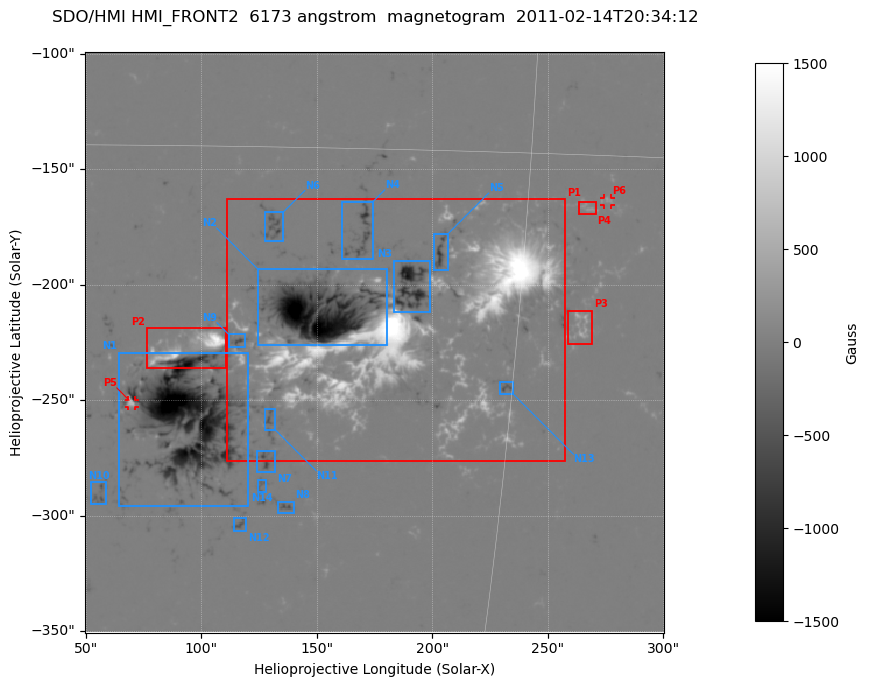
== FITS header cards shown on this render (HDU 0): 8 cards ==
TELESCOP= 'SDO/HMI '
INSTRUME= 'HMI_FRONT2'
WAVELNTH=               6173.0
WAVEUNIT= 'Angstrom'
DATE-OBS= '2011-02-14T20:34:12.20'
CTYPE1  = 'HPLN-TAN'
CTYPE2  = 'HPLT-TAN'
BUNIT   = 'Gauss   '

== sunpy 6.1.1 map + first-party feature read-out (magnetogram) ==
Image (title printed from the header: SDO/HMI HMI_FRONT2  6173 angstrom  magnetogram  2011-02-14T20:34:12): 497 x 498 px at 0.504 arcsec/px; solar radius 972 arcsec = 1928 px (partial field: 2.1% of the solar disc is inside the frame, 99% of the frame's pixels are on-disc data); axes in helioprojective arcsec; data unit Gauss (BUNIT, on the colour bar)
Orientation: file roll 179.9 deg (from PC/CROTA): ROTATED to solar-north-up (sunpy Map.rotate, bilinear) for analysis and display; everything below refers to the rotated frame; the empty margins the rotation leaves inside the frame are drawn grey
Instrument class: MAGNETOGRAM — CONTENT/DPC_OBSR says magnetogram
Display: grey scale clipped to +-1500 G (the 99.5th-percentile rule alone would give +-1342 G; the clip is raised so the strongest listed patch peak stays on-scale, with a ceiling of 1500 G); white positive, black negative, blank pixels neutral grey
Flux patches: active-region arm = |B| over 9 px >= 100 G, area >= 24 px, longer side >= 6 px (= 3 arcsec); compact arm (3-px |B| >= 300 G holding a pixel >= 400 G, >= 4 px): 38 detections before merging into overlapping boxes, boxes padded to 6 px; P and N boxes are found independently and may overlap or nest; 7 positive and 18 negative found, the strongest 6 + 14 listed = drawn (cap 20) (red P1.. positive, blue N1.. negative; 2 of them under ~3 arcsec drawn as corner ticks so the feature stays visible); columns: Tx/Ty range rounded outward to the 2 arcsec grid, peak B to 10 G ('>+1500(sat)' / '<-1500(sat)' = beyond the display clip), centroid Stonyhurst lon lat
Positive patches:
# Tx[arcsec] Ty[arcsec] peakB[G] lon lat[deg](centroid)
P1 110..258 -278..-162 >+1500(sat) +12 -20
P2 76..112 -236..-218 +1450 +6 -20
P3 258..270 -226..-210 +580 +17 -19
P4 262..272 -170..-164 +320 +17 -16
P5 68..72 -254..-248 +710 +4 -22
P6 274..278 -166..-162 +330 +17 -16
Negative patches:
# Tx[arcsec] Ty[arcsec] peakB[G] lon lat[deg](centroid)
N1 64..122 -296..-228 <-1500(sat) +6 -22
N2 124..182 -226..-192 <-1500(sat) +9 -19
N3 182..200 -212..-188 -1280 +12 -19
N4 160..176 -190..-164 -870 +11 -17
N5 200..208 -194..-178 -890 +13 -18
N6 126..136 -182..-168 -690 +8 -17
N7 124..132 -282..-272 -680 +8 -23
N8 132..140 -300..-294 -540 +9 -24
N9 112..120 -228..-220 -620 +7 -20
N10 52..60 -296..-284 -500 +4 -24
N11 126..132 -264..-252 -540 +8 -22
N12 114..120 -308..-300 -490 +8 -25
N13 228..236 -248..-242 -530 +15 -21
N14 124..128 -290..-284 -290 +8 -24
Bipolar pairs (each listed P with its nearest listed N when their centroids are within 0.25 R_sun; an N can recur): P1-N3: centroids ~20 arcsec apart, P1 is south of N3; P2-N9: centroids ~20 arcsec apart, P2 is east of N9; P3-N13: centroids ~40 arcsec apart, P3 is north-west of N13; P4-N5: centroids ~70 arcsec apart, P4 is west of N5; P5-N1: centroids ~30 arcsec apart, P5 is east of N1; P6-N5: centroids ~80 arcsec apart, P6 is west of N5